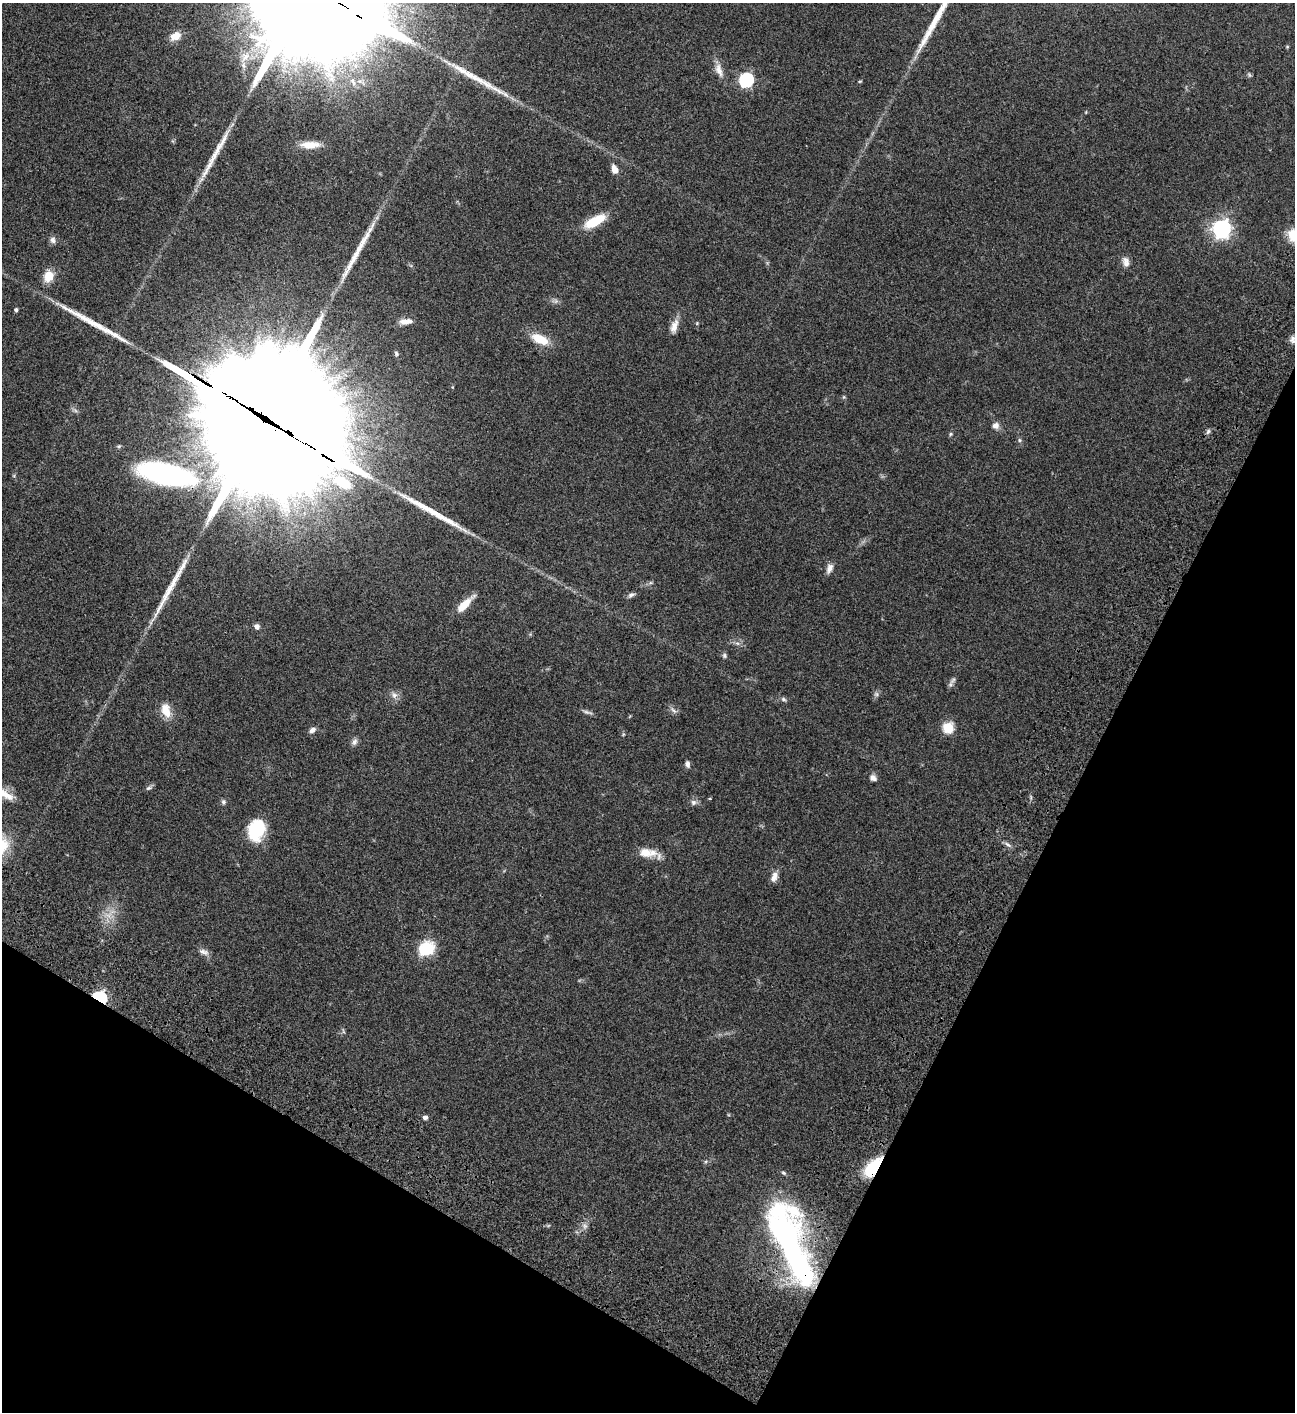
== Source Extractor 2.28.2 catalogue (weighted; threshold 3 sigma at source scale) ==
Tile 15 of 4 x 4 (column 3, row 4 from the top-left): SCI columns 3091-4383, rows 203-1612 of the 6051 x 6048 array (HDU 1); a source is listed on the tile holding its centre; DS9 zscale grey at full resolution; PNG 1297 x 1414 px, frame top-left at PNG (2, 3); no overlay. Shown black and unused: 26% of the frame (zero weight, under 3 of 4 exposures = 13% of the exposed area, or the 3 px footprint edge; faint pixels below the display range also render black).
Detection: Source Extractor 2.28.2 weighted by HDU 2 'WHT'; one run over the whole footprint, this tile lists its part. Background 0.0654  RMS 0.0058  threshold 0.0262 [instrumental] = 3 sigma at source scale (4.5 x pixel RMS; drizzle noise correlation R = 1.50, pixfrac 1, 0.05/0.05 arcsec/px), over >= 5 px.
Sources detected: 70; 2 too faint to see at this stretch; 7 long thin detections or spike segments (spike, bleed or trail) — not listed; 1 inside a brighter listed object's ellipse — not listed separately; the other 60 listed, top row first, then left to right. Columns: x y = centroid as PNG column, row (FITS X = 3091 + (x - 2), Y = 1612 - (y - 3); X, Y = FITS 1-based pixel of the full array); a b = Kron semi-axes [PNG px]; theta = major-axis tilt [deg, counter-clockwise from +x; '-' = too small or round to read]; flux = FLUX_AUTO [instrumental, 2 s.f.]
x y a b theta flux
176 36 12 8 29 5.5
245 57 20 13 56 9.3
719 70 21 9 -69 4.8
746 80 6 6 - 88
860 81 5 3 - 0.52
310 145 26 9 1 8.8
615 169 9 6 -70 4.7
595 221 21 8 28 18
1222 229 7 7 - 240
53 240 9 8 - 2.2
1126 262 14 9 -75 3.3
48 276 12 10 67 9.1
16 310 4 4 - 1.3
406 321 17 7 4 4.3
674 326 18 8 73 4.9
540 339 22 11 -25 11
1292 340 10 7 87 2.1
396 353 7 5 -61 0.94
844 397 6 4 90 0.68
266 420 83 36 -32 38000
996 426 7 7 - 3
1208 431 8 5 54 1.2
951 434 5 5 - 0.71
1019 440 5 5 - 0.92
165 474 65 22 -12 110
829 568 13 7 67 2.9
631 595 10 6 31 1.6
465 604 25 8 44 8.4
257 627 6 6 - 2.4
737 643 7 4 -18 1.2
724 655 7 6 - 1.1
953 680 11 6 50 1.8
876 694 7 6 - 1.4
394 695 10 8 -64 2.7
783 699 7 5 -17 1.2
673 710 12 4 -49 1.6
166 711 19 11 -71 7.9
587 712 15 4 -15 1.7
948 727 6 6 - 37
312 730 8 6 35 2.3
354 742 10 7 67 2
687 764 8 6 -81 1.8
873 778 9 7 -37 2.3
149 788 8 5 26 1.2
4 794 28 10 -25 8.5
223 802 8 5 82 1.2
693 802 8 8 - 1.9
256 830 22 15 70 28
1007 844 10 4 -39 1.6
645 852 17 13 -4 7.6
774 877 12 7 69 3.7
108 915 13 10 15 5.7
426 948 17 14 29 19
203 952 15 7 -19 2.7
99 998 6 5 - 120
425 1117 6 5 - 1.7
873 1167 26 12 52 21
784 1173 6 5 - 0.9
585 1226 7 5 -45 1.5
791 1244 94 27 -69 200
Overlapping masked pixels (flux is a lower limit): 4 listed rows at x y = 266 420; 99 998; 873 1167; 791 1244
Isophote crosses this tile's border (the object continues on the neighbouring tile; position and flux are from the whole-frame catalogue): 1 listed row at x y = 4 794